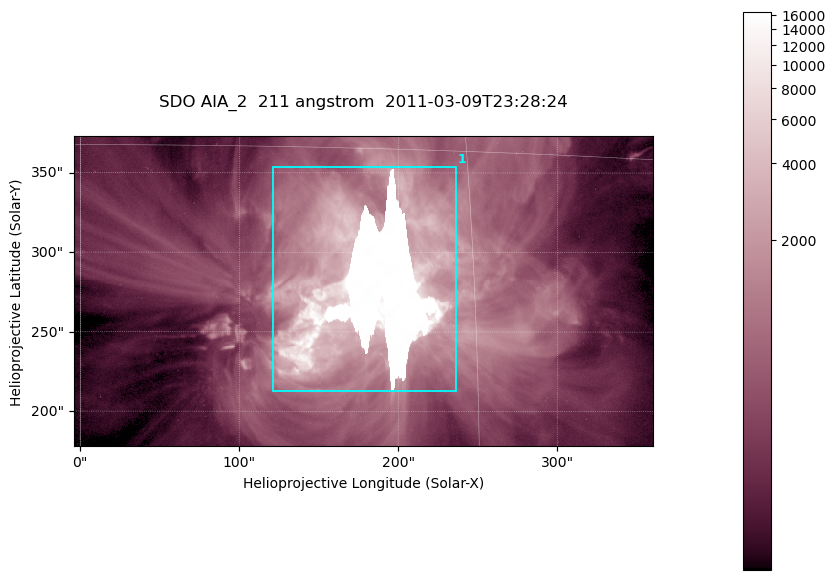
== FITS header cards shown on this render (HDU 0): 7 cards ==
TELESCOP= 'SDO     '           /
INSTRUME= 'AIA_2   '           /
WAVELNTH=                  211 /
WAVEUNIT= 'angstrom'           /
DATE-OBS= '2011-03-09T23:28:24.62' /
CTYPE1  = 'HPLN-TAN'           /
CTYPE2  = 'HPLT-TAN'           /

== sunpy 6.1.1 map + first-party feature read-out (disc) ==
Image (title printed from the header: SDO AIA_2  211 angstrom  2011-03-09T23:28:24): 606 x 324 px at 0.601 arcsec/px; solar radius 967 arcsec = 1609 px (partial field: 2.4% of the solar disc is inside the frame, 100% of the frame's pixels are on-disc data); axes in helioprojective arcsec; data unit not stated in the header (colour bar unlabelled)
Pointing: header CRPIX1/2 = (2040.79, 2040.71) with CRVAL1/2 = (0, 0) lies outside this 606 x 324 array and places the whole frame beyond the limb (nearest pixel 1.39 R_sun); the SolarSoft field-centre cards XCEN/YCEN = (177.9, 275.7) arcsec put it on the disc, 1861 arcsec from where CRPIX/CRVAL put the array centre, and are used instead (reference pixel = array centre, CRVAL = XCEN/YCEN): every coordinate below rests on XCEN/YCEN
Orientation: roll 0.0564 deg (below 1 deg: not rotated)
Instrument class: DISC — disc imager (sunpy class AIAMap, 211 A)
Bright regions (active regions / flare kernels): reference = the on-disc median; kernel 5 px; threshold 5 sigma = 2148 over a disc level ~505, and >= 1.15x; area >= 196 px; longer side >= 4 px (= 2.4 arcsec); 1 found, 1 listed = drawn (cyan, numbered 1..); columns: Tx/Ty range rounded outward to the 2 arcsec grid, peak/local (2 s.f.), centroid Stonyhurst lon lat
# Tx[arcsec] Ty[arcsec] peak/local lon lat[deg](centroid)
1 120..236 212..354 32 +11 +9